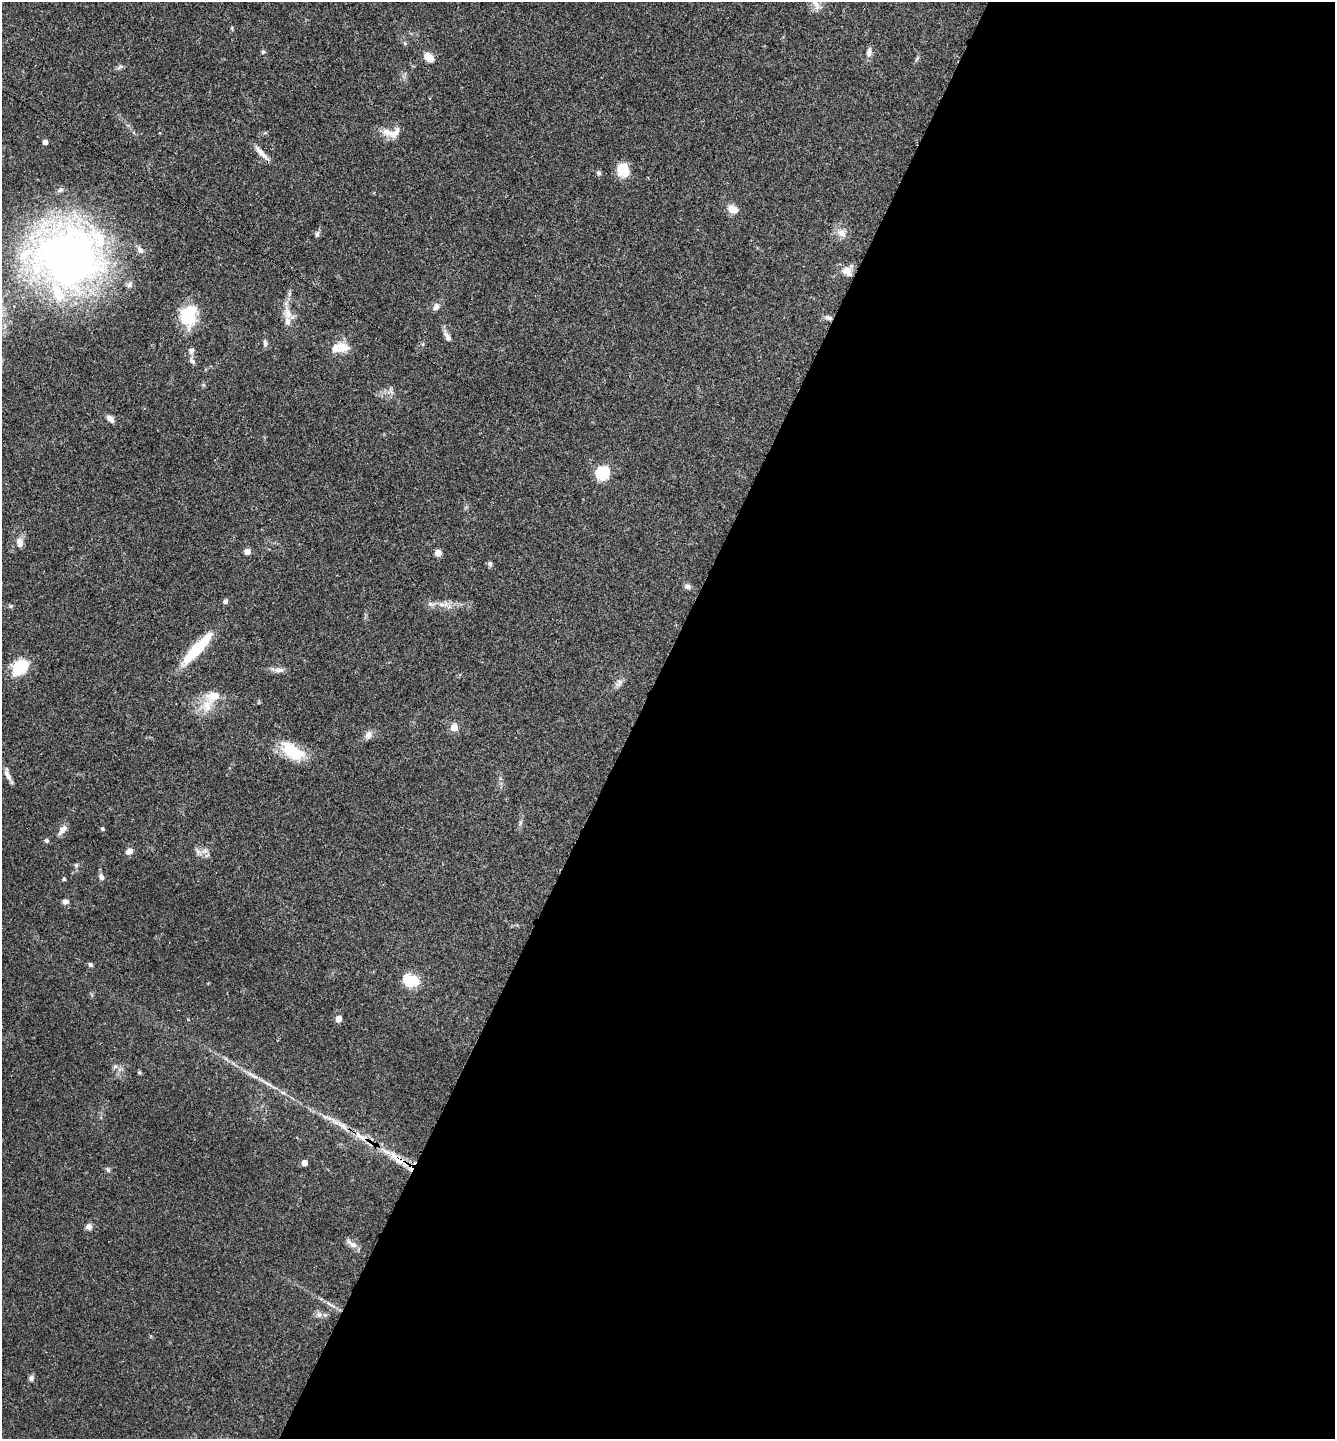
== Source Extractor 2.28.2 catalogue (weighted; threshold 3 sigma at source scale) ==
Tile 12 of 4 x 4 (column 4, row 3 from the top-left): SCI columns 4152-5484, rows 1444-2880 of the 5772 x 5764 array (HDU 1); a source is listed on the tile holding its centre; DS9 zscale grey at full resolution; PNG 1337 x 1441 px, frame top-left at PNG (2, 2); no overlay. Shown black and unused: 52% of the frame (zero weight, under 3 of 4 exposures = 1% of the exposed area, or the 3 px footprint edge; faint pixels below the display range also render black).
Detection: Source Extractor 2.28.2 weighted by HDU 2 'WHT'; one run over the whole footprint, this tile lists its part. Background 0.0626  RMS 0.0045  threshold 0.0201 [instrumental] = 3 sigma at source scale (4.5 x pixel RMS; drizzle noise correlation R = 1.50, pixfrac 1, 0.05/0.05 arcsec/px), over >= 5 px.
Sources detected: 82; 11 inside a brighter listed object's ellipse — not listed separately; the other 71 listed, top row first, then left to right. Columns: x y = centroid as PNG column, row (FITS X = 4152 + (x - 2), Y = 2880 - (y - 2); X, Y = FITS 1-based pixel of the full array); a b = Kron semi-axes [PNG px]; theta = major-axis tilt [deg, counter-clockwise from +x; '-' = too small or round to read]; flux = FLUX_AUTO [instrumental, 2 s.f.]
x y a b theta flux
816 3 21 8 -72 4.3
405 43 6 5 - 0.69
263 52 6 5 - 0.64
869 52 12 7 83 2.1
429 57 11 7 -39 4.8
917 59 11 2 55 0.64
120 67 10 4 34 0.97
387 132 21 9 -21 4.7
45 142 4 4 - 2.2
261 153 23 6 -48 3.4
623 170 13 11 -72 11
598 173 7 6 - 1
732 209 10 8 -30 4.7
842 233 14 11 -34 3.7
317 234 9 5 82 1.1
69 258 89 77 -10 220
847 271 14 11 -46 4.2
436 307 9 7 68 2
288 313 18 10 -71 4.8
188 316 21 15 77 22
828 318 9 6 -18 1.4
447 337 16 6 -61 2.2
265 343 9 5 -76 1.2
344 347 18 13 -14 5.5
191 351 9 6 57 1.4
192 360 11 5 -57 1.5
110 419 11 6 -43 2
603 473 6 6 - 59
20 543 11 8 -75 2.9
247 552 6 5 - 2.6
438 553 7 6 - 2.8
490 564 7 5 -87 0.88
687 586 9 7 -17 1.4
225 601 6 5 - 1.2
442 604 11 5 1 2.2
11 606 6 4 71 0.55
197 649 40 9 47 24
20 667 21 15 41 13
279 670 17 6 0 2.3
619 683 13 5 61 1.8
207 705 20 14 64 8.2
454 727 5 5 - 10
368 735 10 9 - 2.5
292 751 30 15 -30 15
7 775 16 6 -60 2.3
102 828 4 4 - 0.77
63 829 15 7 47 2.6
47 840 5 4 - 0.94
129 851 7 6 - 2.9
205 851 10 6 37 2
76 865 5 5 - 0.66
101 877 8 5 -64 1.5
64 879 5 4 - 0.58
65 902 8 6 -1 1.3
90 965 5 5 - 1
410 980 19 13 -19 12
188 1019 3 3 - 0.46
338 1019 5 4 - 6.2
115 1066 7 4 19 0.83
139 1072 6 4 -45 0.57
268 1084 15 4 -27 2.2
343 1126 13 6 -60 2.4
363 1138 17 6 -40 4
396 1158 24 10 -39 8
304 1163 4 4 - 4.2
108 1170 7 5 -62 0.86
89 1227 7 7 - 2.1
352 1244 19 6 -34 2.4
332 1306 15 3 -27 1.7
319 1315 9 7 -44 1.8
31 1378 8 6 60 1.3
Overlapping masked pixels (flux is a lower limit): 2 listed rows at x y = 363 1138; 396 1158
Isophote crosses this tile's border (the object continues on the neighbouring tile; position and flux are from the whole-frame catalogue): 2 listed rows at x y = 816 3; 69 258